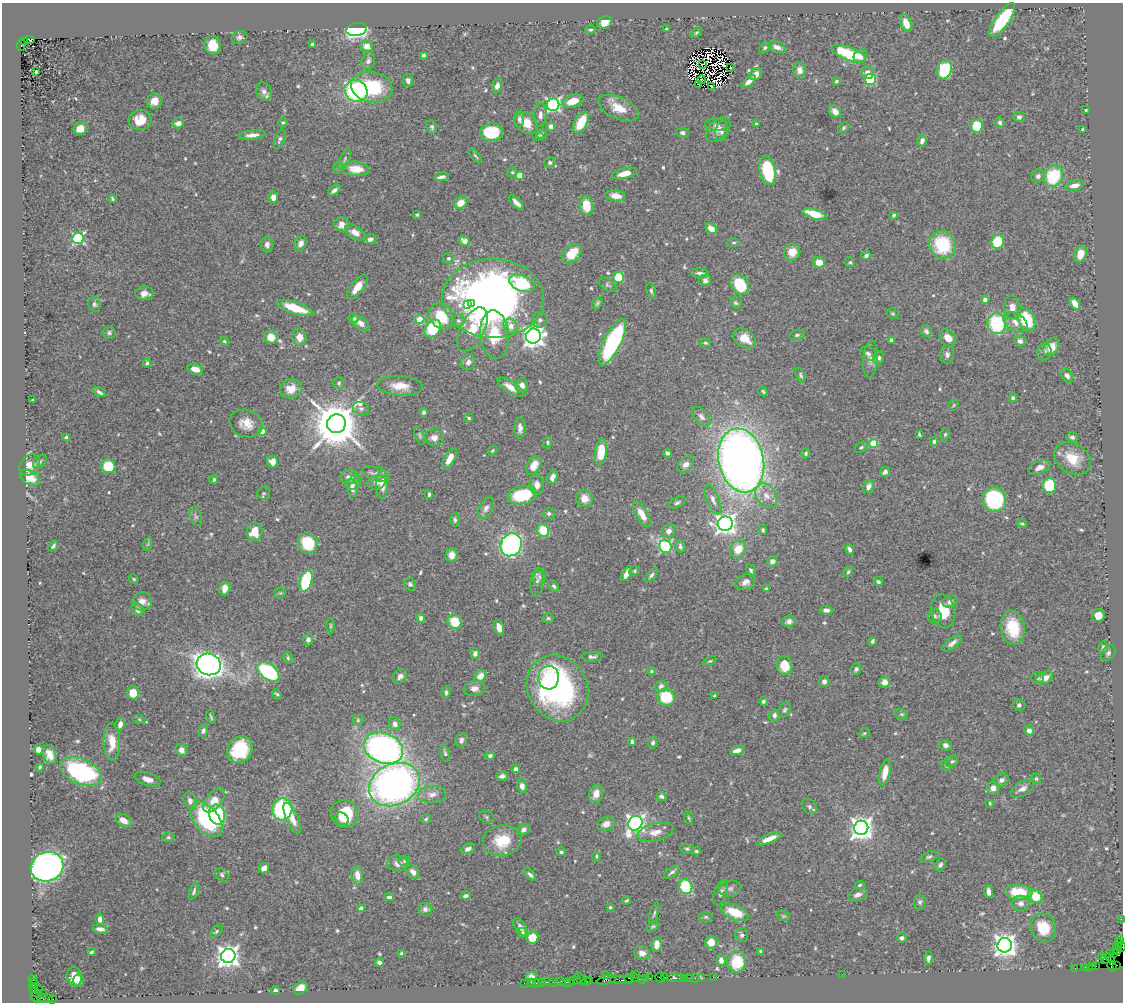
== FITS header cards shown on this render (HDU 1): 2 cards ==
NAXIS1  =                 1121
NAXIS2  =                 1000

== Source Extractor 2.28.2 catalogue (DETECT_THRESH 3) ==
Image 1121 x 1000 px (HDU 1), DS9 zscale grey, 1 PNG px = 1 image px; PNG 1125 x 1004 px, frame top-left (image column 1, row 1000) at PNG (2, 3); each listed source drawn as its Kron ellipse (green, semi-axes under 4 px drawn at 4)
Background 0.913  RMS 0.024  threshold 0.0724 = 3 sigma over >= 5 px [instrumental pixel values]
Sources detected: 607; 6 with non-positive FLUX_AUTO (blend fragments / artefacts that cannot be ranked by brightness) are neither listed nor drawn; of the other 601, the 500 brightest by FLUX_AUTO listed and drawn (101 fainter detections omitted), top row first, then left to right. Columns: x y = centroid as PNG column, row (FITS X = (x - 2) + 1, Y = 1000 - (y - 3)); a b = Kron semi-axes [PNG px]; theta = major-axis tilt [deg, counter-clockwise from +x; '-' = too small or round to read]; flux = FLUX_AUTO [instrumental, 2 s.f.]
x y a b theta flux
1002 20 20 7 55 110
604 22 8 6 22 18
906 23 9 5 -68 17
666 29 3 3 - 2.6
357 30 10 6 10 430
591 30 5 4 - 2.5
696 33 7 4 40 2.4
239 37 8 6 20 5.1
30 39 6 2 0 150
24 41 3 3 - 120
313 44 3 3 - 5
21 45 6 3 85 220
212 45 9 8 - 30
367 46 6 5 - 17
777 47 9 5 -20 9.1
765 48 6 5 - 2.9
849 54 18 6 -20 86
424 55 4 3 - 4.1
860 56 7 6 - 12
368 61 8 6 70 6.4
702 64 3 2 - 2.6
731 68 3 2 - 2.4
799 70 7 6 - 12
944 70 10 7 72 100
36 72 3 3 - 2.3
867 73 6 6 - 9
756 74 7 5 44 16
870 79 6 5 - 88
408 80 6 5 - 4.9
702 80 4 2 - 2.4
749 81 8 4 39 11
836 81 3 3 - 2.6
699 84 2 2 - 3
497 86 7 5 75 9
372 87 21 15 -11 95
712 87 3 2 - 2.4
264 91 9 7 -62 7.4
356 91 12 10 -34 240
154 101 8 7 - 16
573 101 11 6 20 31
553 105 6 6 - 400
619 108 21 10 -25 32
1086 110 3 3 - 2.2
835 112 7 5 -46 12
540 115 12 6 88 7.8
1019 117 5 5 - 5.3
519 119 8 5 87 4.8
140 120 11 10 - 31
283 122 5 4 - 2.6
581 122 12 6 62 50
1000 122 5 5 - 3.6
178 123 6 5 - 12
526 123 12 9 -44 24
756 124 4 3 - 3.4
716 125 11 6 -4 5.1
551 126 4 4 - 20
977 126 6 6 - 63
432 127 7 5 -72 3.6
844 128 6 4 46 2.9
80 129 7 6 - 18
718 129 15 9 45 13
1082 129 3 3 - 2.5
721 131 10 6 82 6.3
491 132 11 8 -1 94
683 133 6 5 - 4.5
542 134 5 5 - 5.1
252 135 13 4 6 10
538 136 6 4 1 2.8
280 139 10 5 68 4.6
922 141 5 4 - 7.1
475 156 9 3 -50 2.7
345 159 11 5 65 4.3
550 163 6 5 - 3.7
338 168 6 5 - 2.9
356 169 13 7 -4 29
768 171 15 7 -77 110
512 172 5 4 - 2.3
624 174 12 5 13 17
520 175 4 4 - 21
1038 176 7 6 - 6.1
1053 176 11 9 65 84
441 177 7 3 11 5.6
1074 185 9 5 13 11
334 190 7 4 39 6
616 196 10 5 -9 16
273 197 6 5 - 14
112 199 4 3 - 2.5
461 203 7 5 34 19
516 203 9 4 -44 7.5
586 206 10 6 -78 40
815 214 12 5 -17 37
417 215 3 3 - 2.4
894 215 4 3 - 2.5
342 225 8 7 - 15
711 229 6 4 -40 14
355 232 11 6 -31 15
78 239 6 5 - 230
370 239 6 4 16 4.8
464 241 6 4 -29 7.4
734 242 7 3 0 2.3
998 242 7 6 - 81
301 243 7 6 - 11
267 245 8 6 -89 5.8
942 245 14 13 - 95
792 252 9 8 - 17
572 254 11 7 44 40
1080 254 9 6 71 17
866 255 5 4 - 4.9
448 258 5 5 - 4.4
850 262 5 5 - 2.5
819 263 6 5 - 23
700 273 8 4 -4 5.8
619 277 5 5 - 42
705 280 6 6 - 6.1
522 283 13 7 -22 100
608 285 10 5 -33 3.8
740 285 11 8 -55 62
357 287 14 6 52 19
651 291 8 5 -81 3.8
144 293 9 6 1 10
493 298 51 39 -2 1200
985 300 4 4 - 5.2
471 303 4 3 - 22
598 303 7 4 59 3
736 303 6 5 - 3.1
1075 303 7 4 -55 17
94 304 8 6 -79 4.1
467 304 4 3 - 21
1012 307 12 8 -85 14
295 308 19 6 -18 50
893 314 6 4 -20 2.3
441 316 14 11 -48 53
354 318 5 4 - 3.4
420 319 4 4 - 70
540 320 7 7 - 5.4
1026 320 13 8 -67 87
458 321 6 6 - 4.1
1015 322 13 9 -33 15
360 323 10 6 -37 11
997 323 10 9 - 130
511 326 8 6 -49 14
433 328 9 7 54 75
472 330 24 12 64 44
926 331 6 5 - 4.9
109 333 6 6 - 3.4
495 335 24 14 -84 62
797 335 8 4 14 3.3
533 336 7 7 - 1000
271 337 7 6 - 26
299 337 8 7 - 13
745 338 13 8 -34 25
948 338 9 7 -46 18
891 340 4 4 - 4.4
224 341 5 4 - 2.4
1020 341 5 5 - 7.8
612 342 25 8 64 240
705 343 6 4 -3 2.6
1051 347 9 7 57 18
1044 352 8 7 - 5.8
868 354 8 6 -31 5
947 355 9 7 85 5.7
879 358 7 5 76 3.9
870 359 18 7 86 10
468 362 8 7 - 8.5
147 363 4 4 - 3.3
195 369 8 5 -15 13
801 375 8 4 -65 3.2
1067 376 7 5 -61 7
339 383 6 5 - 3.3
522 385 7 6 - 11
400 386 23 9 -3 27
510 387 15 6 -33 16
291 389 11 9 17 19
763 391 5 3 - 2.5
99 392 7 3 -33 4.6
1013 398 4 4 - 3
33 400 4 3 - 2.8
954 405 5 5 - 2.1
361 408 8 6 -14 4.8
424 412 4 3 - 4
701 417 12 7 -47 7.1
469 418 4 3 - 2.6
246 423 17 13 -21 23
336 424 9 9 - 8100
520 428 10 5 89 7.5
262 431 4 4 - 28
919 434 4 2 - 2.4
945 434 6 4 74 2.5
420 436 9 4 -71 2.9
66 437 4 3 - 3.1
1072 437 5 5 - 4.7
434 438 9 8 - 10
547 442 6 4 -89 2.3
934 442 4 4 - 3.5
874 444 4 4 - 67
861 447 7 5 35 3.4
492 451 5 3 - 2.2
601 452 13 6 81 48
667 453 4 3 - 4.7
806 453 5 4 - 2.8
450 458 11 5 61 18
1072 458 19 14 -33 38
741 460 32 22 -78 1700
40 462 8 5 40 3.3
273 462 6 5 - 16
30 465 12 9 46 15
534 465 10 6 59 19
686 465 9 7 39 8.3
108 466 7 7 - 56
1039 467 11 6 22 11
885 472 5 5 - 5.5
376 474 14 7 -21 10
349 477 9 7 1 10
552 477 7 5 65 11
30 478 11 6 -31 21
214 480 4 4 - 2.9
376 482 9 7 12 7.4
354 483 8 6 55 6.3
382 485 14 6 89 20
537 485 10 7 -85 12
1049 485 7 6 - 75
868 486 6 5 - 8.6
352 488 9 5 -76 8.7
264 493 6 6 - 3.1
429 494 4 3 - 3.3
522 495 15 9 11 96
766 496 13 10 -53 15
584 498 9 8 - 17
713 499 15 6 -70 9.7
994 500 12 12 - 180
677 503 9 5 21 4.1
486 508 11 7 62 7.7
549 513 6 5 - 4.4
642 514 14 6 -61 22
196 517 9 6 -69 4.1
455 520 6 4 90 3.6
1022 523 5 3 - 2.1
725 524 7 7 - 1100
543 530 6 6 - 43
763 530 5 4 - 3.2
669 531 7 6 - 9.7
254 532 9 8 - 26
308 543 10 9 - 63
148 544 7 4 71 2.9
511 545 12 10 65 440
53 546 6 3 53 3.4
665 546 7 6 - 180
680 546 6 5 - 4.3
738 549 9 7 59 28
849 549 5 4 - 5.9
451 555 7 6 - 14
772 561 5 5 - 9.1
751 570 7 4 -68 3.4
635 571 6 4 43 2.6
848 572 6 4 62 2.3
627 573 8 4 63 17
651 575 8 4 46 4.1
540 577 8 6 81 4.6
134 579 5 4 - 2.1
306 581 11 6 73 120
537 582 14 6 84 6.9
746 582 10 7 25 9.9
878 582 4 4 - 2.9
410 584 6 5 - 4.2
554 586 6 4 -50 3.4
225 589 7 5 74 11
766 589 4 4 - 3.4
280 593 6 4 42 2.2
142 601 10 9 - 13
950 602 8 6 15 7.1
138 610 7 5 -56 8.1
826 610 6 4 -4 5.8
943 611 17 12 -78 42
935 616 7 6 - 5.1
1098 616 6 6 - 15
421 618 4 4 - 5.4
548 618 5 5 - 2.6
789 621 7 5 15 6
454 622 7 6 - 43
330 626 8 3 90 2.3
499 628 8 4 -73 14
1013 628 17 12 -80 61
308 639 6 5 - 6.7
872 641 4 3 - 3.2
952 643 12 5 37 8.5
1103 647 6 5 - 4
1108 653 9 6 50 4.6
475 654 5 4 - 6.4
592 657 10 4 1 5
288 658 6 4 -76 2.6
710 661 7 4 26 2.3
209 664 12 10 -19 990
785 666 10 7 -76 33
856 669 5 5 - 4.2
651 671 5 4 - 2.6
268 672 12 7 -37 190
400 676 8 6 46 7.4
480 676 6 5 - 21
549 678 12 10 87 29
1037 678 6 5 - 3.9
1045 678 9 5 27 14
824 681 5 5 - 7.1
885 682 5 5 - 15
661 686 6 5 - 10
557 688 34 30 -60 360
474 689 10 7 7 9.5
446 692 6 4 80 4.3
133 693 6 6 - 29
277 694 6 3 -50 2.4
714 696 3 3 - 2.3
666 697 9 8 - 72
763 701 4 4 - 3.3
1019 705 6 6 - 4.2
785 710 8 5 66 3.7
902 714 6 5 - 2.5
774 715 6 5 - 6.6
211 717 7 2 -70 2.4
139 719 6 4 -19 2.2
358 720 5 5 - 2.4
120 724 6 4 71 8.8
395 724 6 5 - 8.4
203 731 6 4 70 4.6
1029 731 5 5 - 8.6
864 733 5 4 - 2.5
461 740 7 6 - 6.1
112 742 19 8 -88 27
632 742 4 4 - 4.1
653 743 6 4 76 3.7
945 745 6 5 - 5.3
383 748 20 15 -21 650
38 749 5 5 - 10
181 750 6 5 - 9.9
240 750 14 12 56 92
737 751 7 4 19 12
445 753 8 4 -77 3.3
49 755 9 6 -69 15
490 756 4 4 - 5.4
952 761 6 5 - 3.2
946 766 6 4 -43 2.4
40 767 3 3 - 2.2
516 769 4 4 - 6
81 771 22 12 -22 230
885 773 13 5 78 20
502 776 6 4 9 6.4
148 779 13 6 -17 11
1036 779 5 4 - 2.4
1001 780 7 6 - 6.1
394 785 26 20 25 800
522 786 6 5 - 9
993 788 6 6 - 10
1022 789 13 7 30 8.9
432 794 14 8 5 12
596 794 9 7 72 14
662 796 5 3 - 3.8
214 800 14 7 51 26
190 801 9 6 -70 8.6
990 803 4 3 - 2.6
809 807 8 6 -47 4.4
282 809 11 10 - 210
345 814 14 13 - 70
217 815 10 8 -74 230
486 817 7 6 - 3.6
292 818 16 6 -66 21
689 818 6 4 -72 2.4
206 819 20 12 -50 180
342 819 7 5 -34 15
426 819 5 4 - 2.8
124 821 9 6 -30 14
635 823 7 6 - 760
606 824 9 6 28 11
861 828 7 7 - 1400
523 830 6 5 - 6.5
656 832 18 8 13 17
168 837 6 5 - 3.1
769 839 14 4 22 15
502 841 19 15 10 46
468 849 7 5 24 6.3
687 849 7 4 -9 2.8
696 851 4 3 - 2.6
561 852 5 4 - 3.6
596 856 5 4 - 2.3
929 857 8 5 18 3.6
404 861 6 5 - 2.8
398 863 10 8 -6 9
940 865 6 5 - 4.5
47 867 17 14 24 630
264 868 6 5 - 8.5
413 872 8 5 -49 9.7
672 872 9 3 37 4.1
222 875 7 5 -51 4.5
357 875 9 5 -81 14
530 875 7 4 -44 4
860 885 5 4 - 3.4
686 887 8 6 -67 82
730 889 11 8 11 6.2
194 891 9 4 72 3.4
989 892 6 4 -79 7.7
1018 892 14 7 -4 54
720 893 13 6 72 6.4
858 895 10 6 21 8.2
465 896 5 3 - 3.8
1035 896 8 6 -47 39
389 897 5 3 - 3.9
627 900 5 3 - 2.2
920 902 7 6 - 4
1021 903 9 7 -2 8.9
610 907 4 3 - 2.4
361 909 4 4 - 23
425 909 7 6 - 5.8
735 912 14 7 -22 43
654 913 11 3 75 2.9
783 916 7 5 -19 2.6
706 917 6 5 - 2.7
100 919 5 4 - 7.8
1121 919 2 2 - 19
653 926 6 4 36 2.5
520 927 10 5 -57 7
1043 928 14 12 -65 42
100 929 8 4 -10 9.1
216 931 7 4 47 2.9
522 933 5 5 - 3.1
742 935 7 6 - 4.2
532 938 6 6 - 29
902 938 5 4 - 4.8
1120 940 2 2 - 11
711 942 6 6 - 22
1119 943 2 2 - 32
657 944 7 5 83 11
1005 945 7 7 - 1400
1121 946 5 3 - 53
1118 947 5 2 - 66
760 951 3 3 - 2.6
91 952 4 3 - 2.9
1118 952 3 3 - 28
642 953 8 6 -13 11
402 954 4 4 - 6.4
1109 954 4 2 - 97
1114 954 3 2 - 31
228 956 7 7 - 1300
1102 957 3 2 - 18
928 958 6 4 85 6.1
1110 958 5 2 - 51
1104 959 3 2 - 16
721 960 6 4 -86 9.7
379 962 4 3 - 5.5
737 962 11 9 83 59
1117 965 2 2 - 5.4
1096 966 3 2 - 40
1112 966 6 4 -64 64
1085 967 2 2 - 11
1089 967 3 2 - 13
1092 967 3 2 - 67
1075 968 2 2 - 26
635 974 2 2 - 37
842 974 2 2 - 9.2
531 976 6 4 -3 5.3
605 976 3 3 - 2.3
74 977 10 7 -77 20
665 977 2 2 - 16
713 977 2 2 - 23
580 978 7 3 -55 84
634 978 3 2 - 27
646 978 3 2 - 45
650 978 2 2 - 8.1
660 978 5 3 - 78
676 978 9 2 0 81
684 978 2 2 - 30
689 978 2 2 - 56
695 978 2 2 - 31
701 978 3 3 - 59
629 979 5 3 - 95
642 979 2 2 - 29
33 980 5 3 - 70
577 980 3 2 - 70
607 980 10 3 15 210
621 980 12 3 -1 280
78 981 6 5 - 7
573 981 3 2 - 100
587 981 3 2 - 51
590 981 3 3 - 32
541 982 2 2 - 12
546 982 4 3 - 84
554 982 2 2 - 7.7
560 982 5 3 - 100
566 982 2 2 - 56
570 982 3 2 - 55
524 983 2 2 - 6.2
531 983 3 2 - 10
536 983 2 2 - 30
33 984 5 3 - 52
33 988 4 3 - 180
300 988 8 6 34 14
38 989 3 2 - 71
276 990 4 3 - 4.4
36 992 7 3 -37 160
43 993 4 2 - 50
36 997 6 3 -49 69
41 998 4 3 - 33
49 999 4 3 - 29
53 999 3 2 - 220
At the frame edge (FLAGS 8, measured only in part): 2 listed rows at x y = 1121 919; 1121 946
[101 fainter detections neither listed nor drawn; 6 non-positive-flux detections neither listed nor drawn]